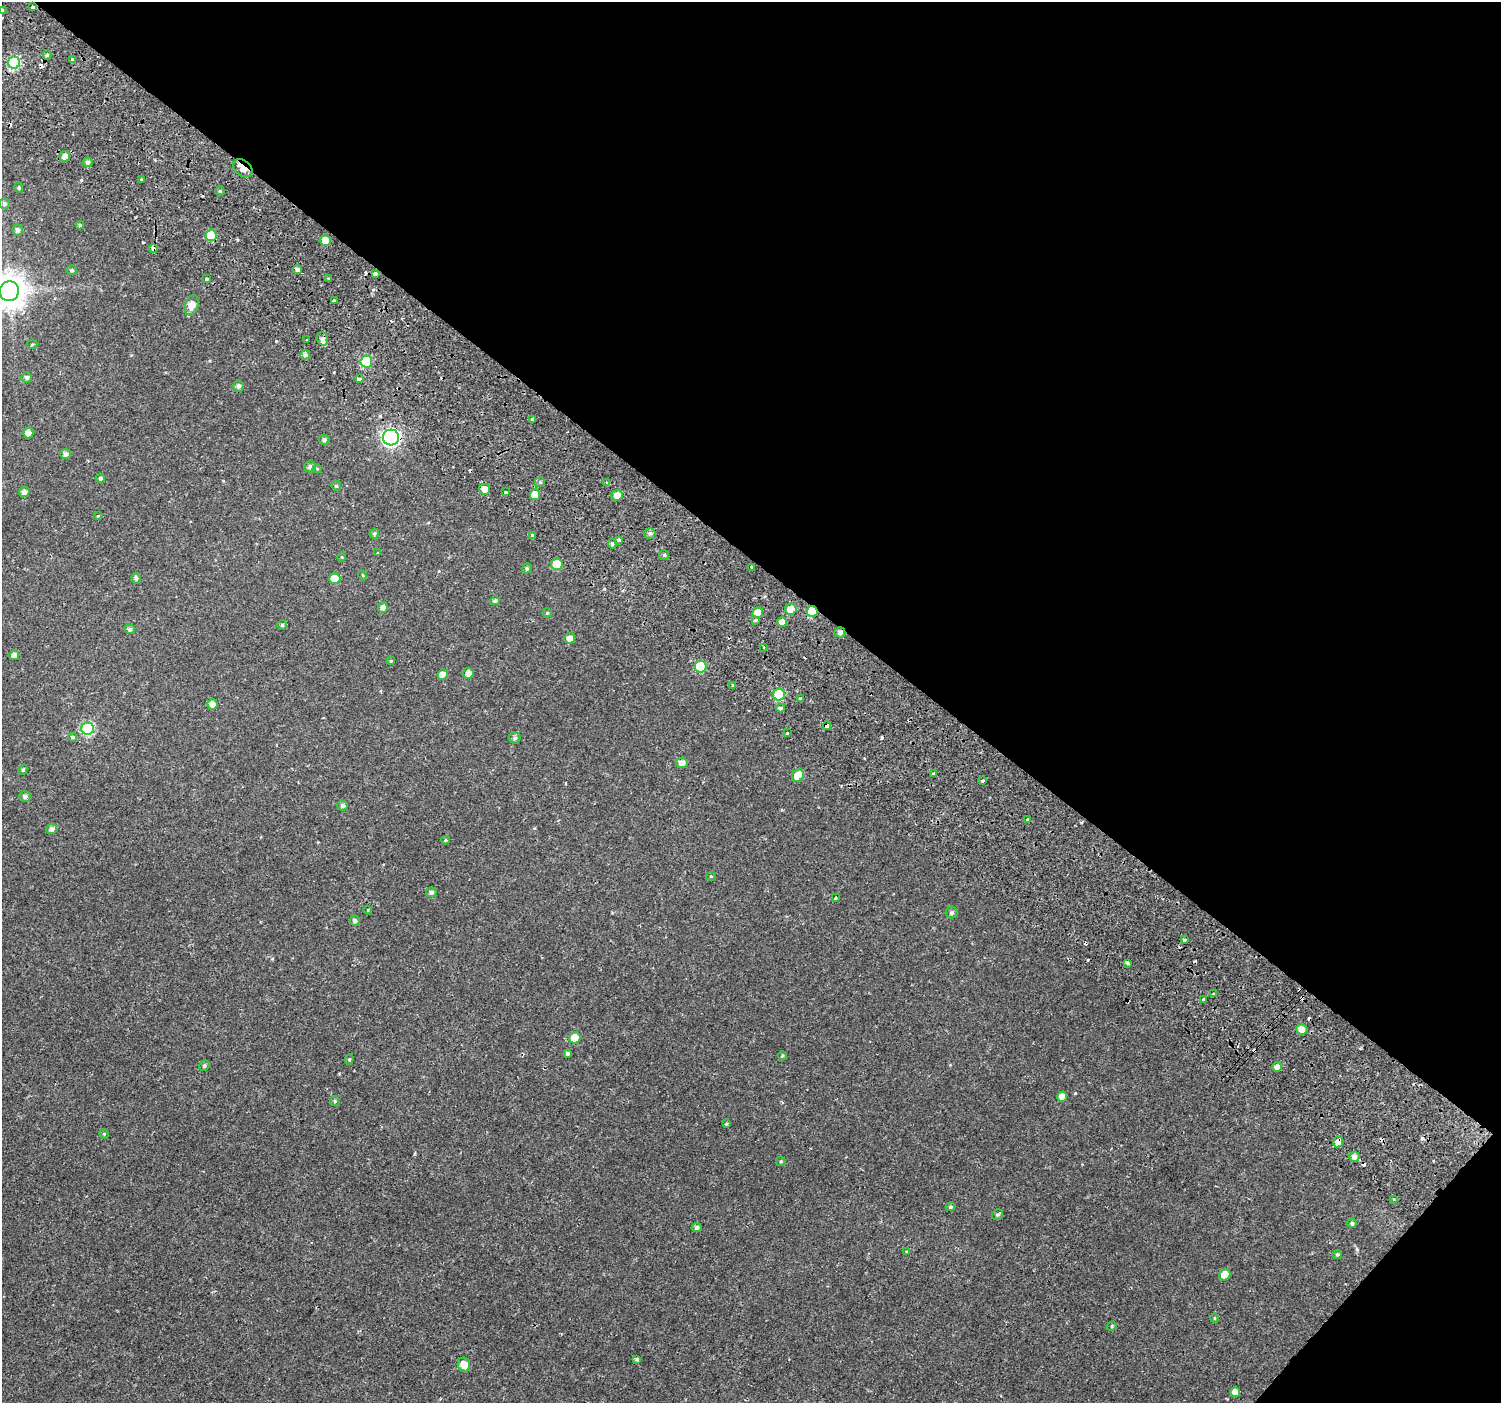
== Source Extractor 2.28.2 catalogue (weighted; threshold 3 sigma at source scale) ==
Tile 8 of 4 x 4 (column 4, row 2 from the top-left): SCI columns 4587-6085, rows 3142-4542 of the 6168 x 6217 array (HDU 1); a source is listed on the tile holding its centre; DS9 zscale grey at full resolution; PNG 1503 x 1405 px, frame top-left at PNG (2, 2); each listed source drawn as its Kron ellipse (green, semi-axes under 4 px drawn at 4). Shown black and unused: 42% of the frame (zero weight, under 2 of 3 exposures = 6% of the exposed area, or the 3 px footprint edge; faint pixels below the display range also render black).
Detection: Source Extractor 2.28.2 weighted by HDU 2 'WHT'; one run over the whole footprint, this tile lists its part. Background 0.046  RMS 0.0039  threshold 0.0173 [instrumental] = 3 sigma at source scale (4.5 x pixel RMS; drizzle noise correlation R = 1.50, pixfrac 1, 0.0396/0.0396 arcsec/px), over >= 5 px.
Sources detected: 158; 18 cosmic-ray / hot-pixel residue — neither listed nor drawn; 1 inside a brighter listed object's ellipse — not listed separately; the other 139 listed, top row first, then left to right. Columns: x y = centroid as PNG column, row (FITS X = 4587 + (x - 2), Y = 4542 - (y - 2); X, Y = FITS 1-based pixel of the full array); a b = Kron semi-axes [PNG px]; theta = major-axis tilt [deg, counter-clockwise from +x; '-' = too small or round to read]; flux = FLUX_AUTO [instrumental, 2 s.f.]
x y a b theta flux
33 7 3 3 - 0.75
2 11 3 3 - 1.1
47 55 5 4 - 0.69
72 59 3 3 - 1.1
14 63 6 6 - 30
65 156 5 5 - 1.9
88 162 5 5 - 0.99
243 168 11 7 -39 2.7
141 180 3 3 - 0.82
19 188 5 4 - 0.64
220 191 4 4 - 0.5
5 203 5 5 - 0.97
80 225 4 4 - 0.52
18 230 6 5 - 1.2
211 235 6 5 - 14
325 241 5 5 - 4.5
153 249 4 4 - 3.2
297 269 4 4 - 1.3
72 270 5 5 - 0.72
375 274 4 3 - 2.5
329 278 3 2 - 0.56
206 279 3 3 - 0.62
9 291 10 9 - 630
334 301 3 3 - 2.1
192 305 10 6 74 3.9
322 339 6 5 - 1.3
307 340 3 3 - 1.6
32 344 5 3 - 0.42
305 355 5 4 - 1
366 361 6 6 - 20
27 377 5 5 - 1.2
359 379 4 3 - 2.9
239 386 5 5 - 1.2
533 420 3 3 - 17
28 433 5 5 - 2.3
391 437 8 8 - 120
324 440 5 5 - 0.85
66 454 5 5 - 1.3
310 467 6 5 - 1.1
317 469 4 4 - 0.36
100 478 5 4 - 0.9
540 482 5 5 - 0.61
607 483 4 4 - 0.93
336 486 5 4 - 0.51
485 489 5 5 - 3
24 492 5 5 - 1.6
506 492 3 3 - 2.9
535 495 5 5 - 4.8
617 495 5 5 - 2.9
98 516 3 3 - 0.78
374 533 5 4 - 0.66
650 533 5 5 - 0.9
532 535 4 3 - 1.8
619 540 3 3 - 3.6
612 544 5 4 - 0.68
378 553 3 3 - 0.59
664 555 5 5 - 0.66
342 557 5 3 - 0.31
557 564 6 5 - 10
752 567 4 3 - 1.2
527 568 5 4 - 0.69
362 575 5 3 - 0.34
136 578 5 5 - 0.82
335 579 5 5 - 7
495 601 5 4 - 0.79
383 607 5 5 - 1.6
791 609 5 5 - 4.8
812 612 6 5 - 16
547 613 4 4 - 0.48
758 613 5 5 - 5.5
755 621 4 3 - 0.68
782 622 5 5 - 2.6
282 625 4 4 - 0.52
130 629 5 4 - 1.2
840 632 5 5 - 1.4
570 638 5 5 - 2.5
763 647 3 2 - 0.41
14 655 5 4 - 1.6
391 661 4 3 - 0.42
701 667 6 6 - 16
468 673 5 5 - 2.2
442 675 5 5 - 2.4
733 686 3 3 - 0.74
779 694 6 6 - 20
800 699 3 3 - 1.4
213 704 5 5 - 2.6
781 708 4 3 - 2.5
827 726 4 3 - 22
88 729 6 6 - 33
787 733 3 3 - 1.1
73 737 4 4 - 1.1
515 738 6 5 - 0.94
682 763 6 5 - 2
23 770 5 4 - 0.58
933 773 3 3 - 0.85
798 776 6 5 - 5.6
983 781 3 3 - 0.52
25 796 6 5 - 1.1
343 806 5 5 - 1
1027 819 3 3 - 1.3
51 829 5 5 - 1.3
445 840 4 3 - 0.42
711 876 5 4 - 0.44
431 892 5 5 - 1
835 897 4 2 - 0.37
368 910 4 3 - 0.3
952 912 6 6 - 1
355 921 5 5 - 1
1184 940 3 3 - 0.68
1128 963 4 3 - 3.2
1214 994 4 3 - 0.45
1203 1000 3 3 - 1.5
1302 1029 5 5 - 2
575 1038 6 5 - 6.8
568 1053 4 4 - 0.81
782 1056 4 4 - 0.46
349 1059 5 4 - 0.53
204 1066 5 5 - 0.64
1277 1067 5 4 - 2
1062 1097 5 5 - 2.4
335 1101 5 5 - 0.56
726 1124 4 3 - 0.45
104 1134 5 4 - 0.43
1338 1142 6 5 - 2.1
1354 1157 5 5 - 1.8
781 1161 5 4 - 0.5
1393 1199 3 2 - 0.7
951 1207 5 4 - 0.6
997 1215 5 5 - 0.65
1352 1223 5 4 - 0.83
697 1228 5 4 - 1.2
907 1251 3 3 - 1.1
1337 1254 5 4 - 0.62
1225 1275 6 5 - 4.4
1214 1318 4 3 - 0.32
1112 1326 5 4 - 0.5
637 1359 3 3 - 0.82
464 1365 7 6 - 3.8
1235 1392 5 5 - 2.8
Overlapping masked pixels (flux is a lower limit): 10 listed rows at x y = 33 7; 243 168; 211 235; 153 249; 375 274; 391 437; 812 612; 840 632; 827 726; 1338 1142
Isophote crosses this tile's border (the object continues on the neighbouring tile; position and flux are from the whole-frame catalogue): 2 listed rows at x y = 2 11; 9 291